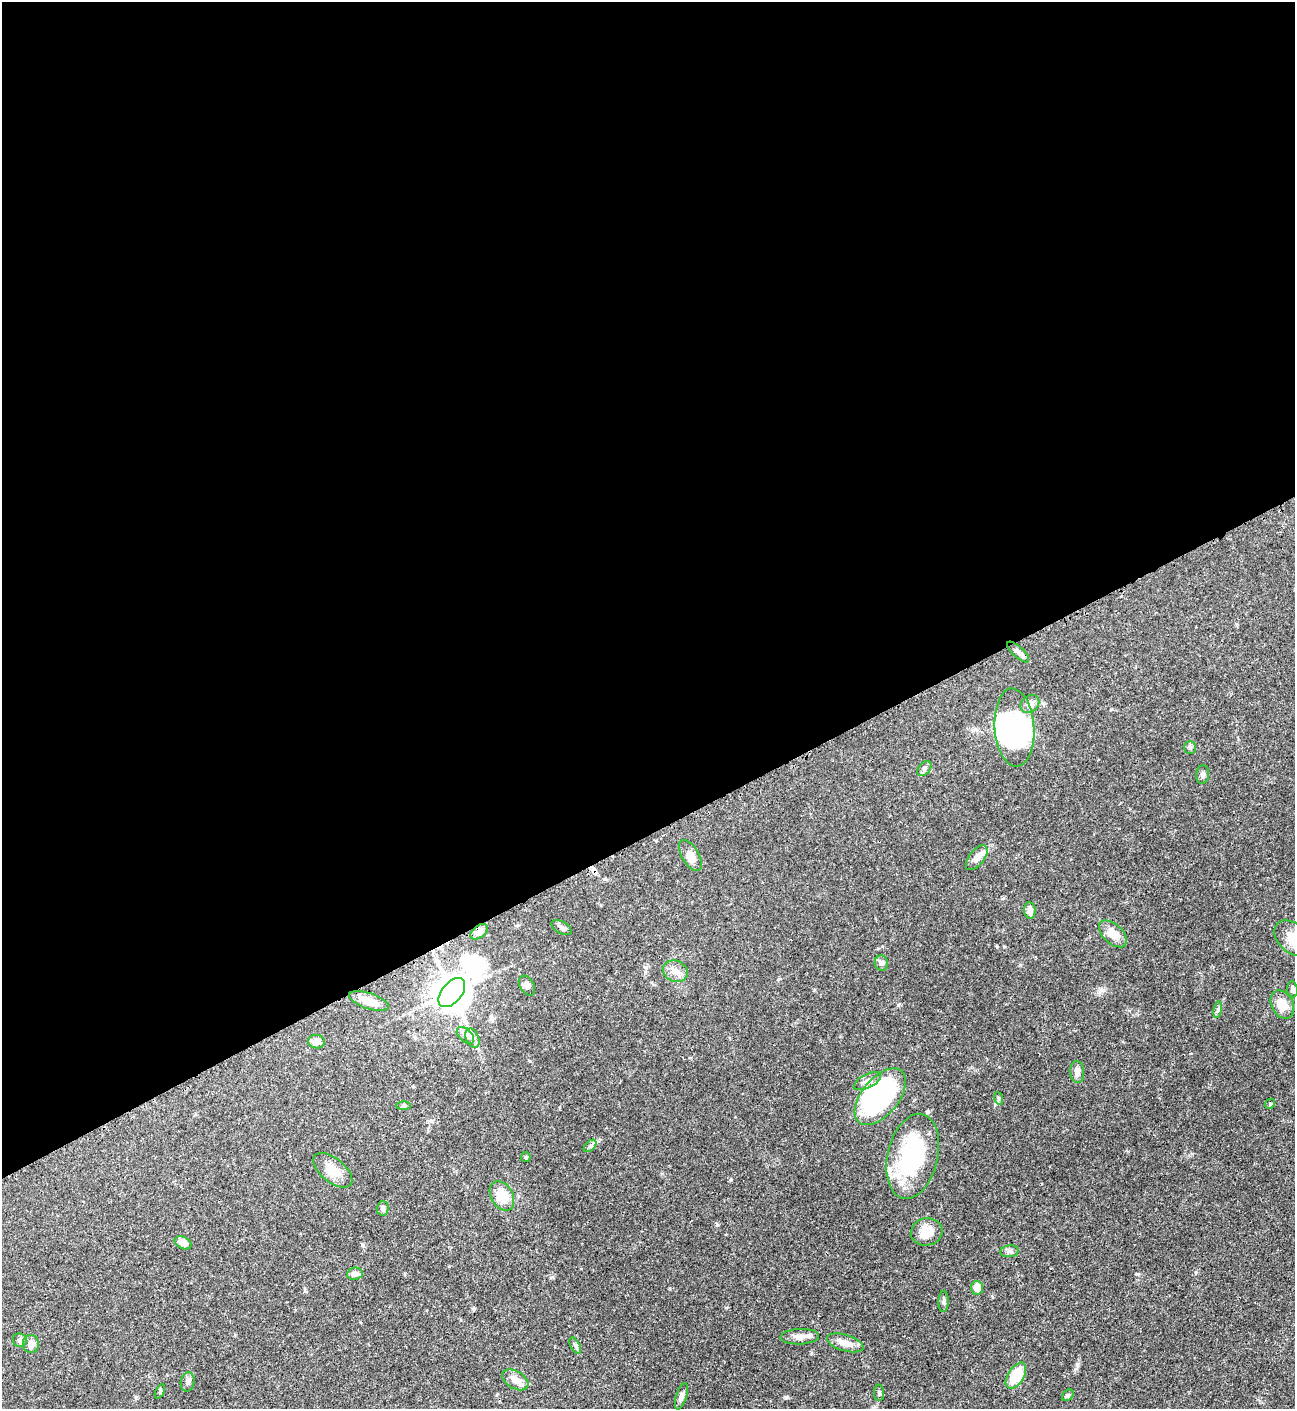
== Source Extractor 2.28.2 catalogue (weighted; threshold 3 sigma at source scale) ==
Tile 2 of 4 x 4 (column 2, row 1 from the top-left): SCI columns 1588-2880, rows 4233-5639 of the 5630 x 5648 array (HDU 1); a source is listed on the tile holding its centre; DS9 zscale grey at full resolution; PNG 1297 x 1411 px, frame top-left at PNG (2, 2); each listed source drawn as its Kron ellipse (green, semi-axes under 4 px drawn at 4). Shown black and unused: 59% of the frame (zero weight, under 3 of 4 exposures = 1% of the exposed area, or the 3 px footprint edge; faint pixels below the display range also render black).
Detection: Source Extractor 2.28.2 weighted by HDU 2 'WHT'; one run over the whole footprint, this tile lists its part. Background 0.0528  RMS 0.0031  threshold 0.0141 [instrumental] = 3 sigma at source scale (4.5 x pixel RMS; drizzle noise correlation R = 1.50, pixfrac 1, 0.05/0.05 arcsec/px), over >= 5 px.
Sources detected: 62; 3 inside a brighter object's white glare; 1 cosmic-ray / hot-pixel residue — neither listed nor drawn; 4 inside a brighter listed object's ellipse — not listed separately; the other 54 listed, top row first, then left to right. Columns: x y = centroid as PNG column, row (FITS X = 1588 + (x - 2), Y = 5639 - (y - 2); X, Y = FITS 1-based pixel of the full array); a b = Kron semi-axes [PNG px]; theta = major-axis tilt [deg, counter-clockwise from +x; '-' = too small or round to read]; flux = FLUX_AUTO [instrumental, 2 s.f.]
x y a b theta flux
1018 652 14 5 -43 1.3
1030 704 10 8 42 2.1
1014 727 39 20 -86 23
1190 748 6 5 - 0.54
924 768 8 6 50 0.89
1203 775 9 6 83 0.98
690 855 17 8 -60 2.8
977 858 15 7 52 2.2
1030 911 8 6 -83 1.7
561 927 11 6 -31 0.93
479 932 10 6 38 1.4
1113 934 17 9 -43 4.2
1293 938 21 14 -43 4.9
881 963 7 6 - 0.98
675 971 13 10 -23 2.3
527 986 11 7 -59 1.2
1292 989 8 5 -82 0.94
452 992 17 10 50 750
369 1001 21 8 -19 3.5
1282 1004 15 10 -62 4.5
1218 1010 8 4 81 0.62
465 1035 10 6 -44 1.3
472 1038 10 6 -67 1.3
316 1042 8 6 -10 2.2
1077 1072 11 7 -85 1.9
867 1081 15 6 27 1.8
880 1097 33 18 50 51
998 1098 6 4 -70 0.45
1270 1104 5 4 - 0.41
403 1106 7 4 1 0.51
590 1146 8 4 43 0.63
913 1156 43 25 77 30
526 1157 5 4 - 0.41
333 1170 23 12 -39 4.2
502 1196 16 11 -60 6.5
383 1208 7 6 - 0.87
927 1232 16 13 14 4.8
183 1243 9 6 -27 2.5
1010 1251 9 6 7 0.94
355 1274 8 6 7 1.5
977 1288 7 6 - 3
943 1301 11 5 87 0.81
800 1337 19 7 3 2.2
20 1340 7 6 - 0.91
845 1343 19 8 -17 3.5
31 1344 9 8 - 1.8
575 1345 9 4 -62 0.65
1016 1376 14 8 58 8.3
515 1380 14 8 -31 3.3
188 1382 10 7 78 1.1
160 1391 8 4 64 0.47
879 1393 8 5 -89 0.6
1068 1395 6 5 - 0.51
681 1396 13 5 72 1.1
Overlapping masked pixels (flux is a lower limit): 1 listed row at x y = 479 932
Isophote crosses this tile's border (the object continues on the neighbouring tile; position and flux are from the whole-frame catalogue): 1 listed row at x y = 1293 938
Unlisted compact peaks at least as high as the median listed source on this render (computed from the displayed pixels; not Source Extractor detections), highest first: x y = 1137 1274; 898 1005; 786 1397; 1077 1365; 731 1180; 717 1225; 363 1245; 1102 990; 1196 1272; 1020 965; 552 1277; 690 1058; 1111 709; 997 946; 530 1061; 726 1308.